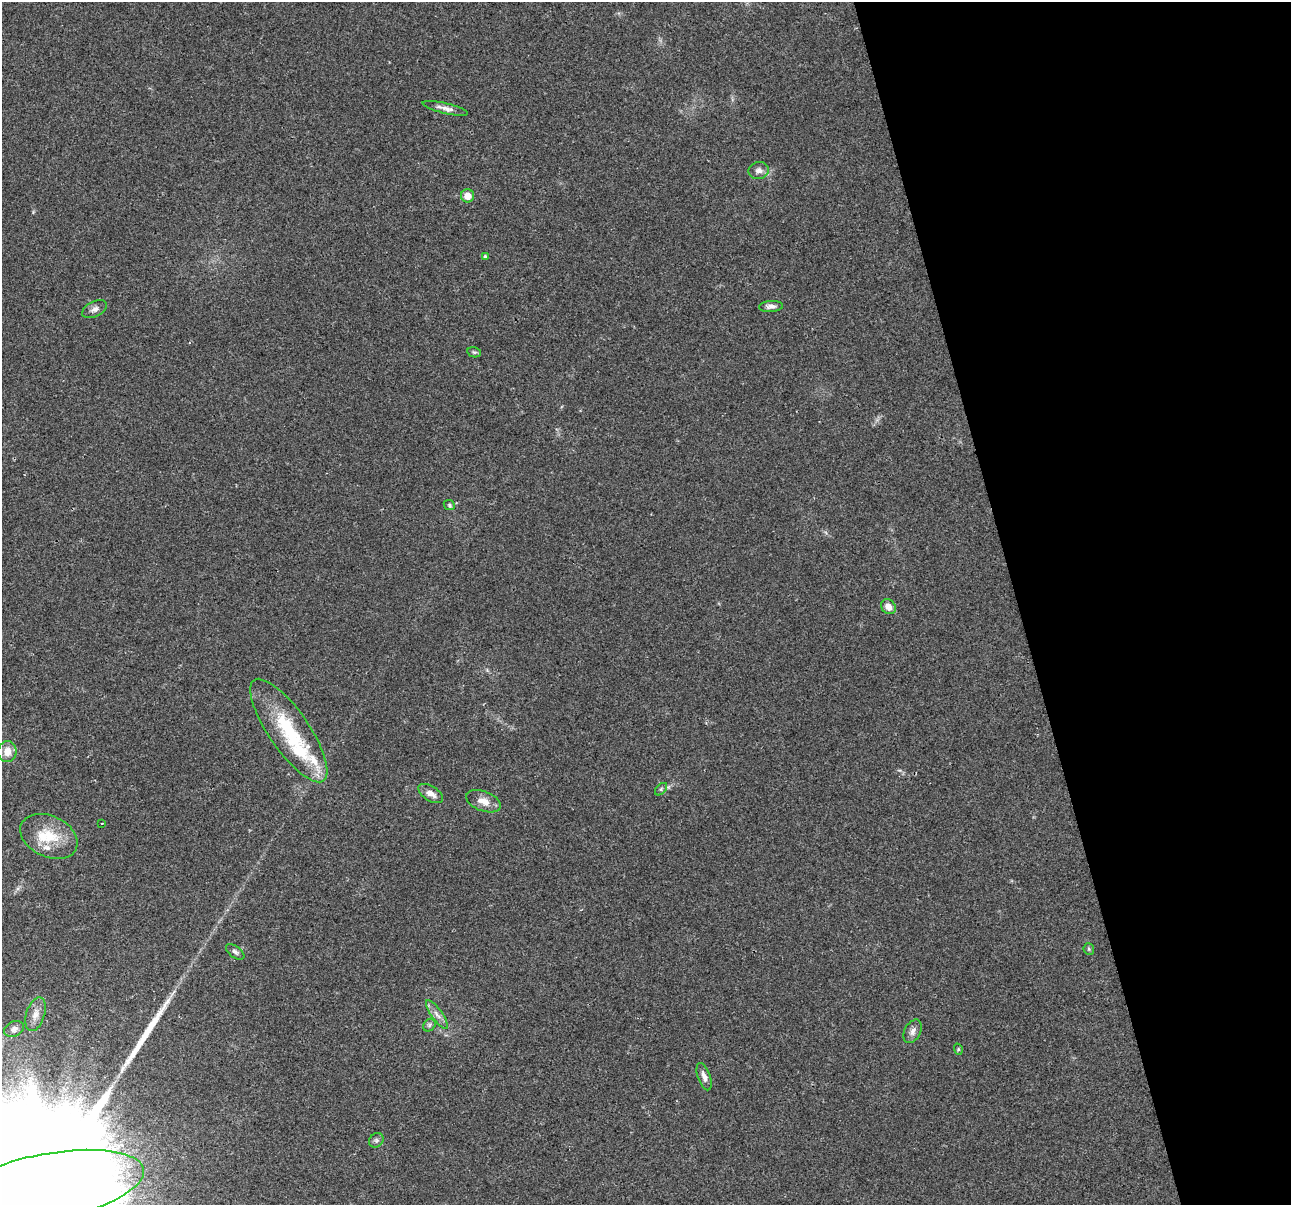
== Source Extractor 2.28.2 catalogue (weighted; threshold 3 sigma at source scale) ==
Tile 12 of 4 x 4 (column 4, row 3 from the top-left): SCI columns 3867-5155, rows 1297-2499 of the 5155 x 4952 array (HDU 1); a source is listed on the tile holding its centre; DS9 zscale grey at full resolution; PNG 1293 x 1207 px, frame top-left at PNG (2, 2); each listed source drawn as its Kron ellipse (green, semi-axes under 4 px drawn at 4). Shown black and unused: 21% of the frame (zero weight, under 2 of 3 exposures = <1% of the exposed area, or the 3 px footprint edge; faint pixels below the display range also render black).
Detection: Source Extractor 2.28.2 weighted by HDU 2 'WHT'; one run over the whole footprint, this tile lists its part. Background 0.0234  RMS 0.0043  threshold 0.0193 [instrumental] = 3 sigma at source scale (4.5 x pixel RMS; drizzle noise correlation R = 1.50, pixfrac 1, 0.0396/0.0396 arcsec/px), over >= 5 px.
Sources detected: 32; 1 long thin detection or spike segment (spike, bleed or trail) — neither listed nor drawn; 4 inside a brighter listed object's ellipse — not listed separately; the other 27 listed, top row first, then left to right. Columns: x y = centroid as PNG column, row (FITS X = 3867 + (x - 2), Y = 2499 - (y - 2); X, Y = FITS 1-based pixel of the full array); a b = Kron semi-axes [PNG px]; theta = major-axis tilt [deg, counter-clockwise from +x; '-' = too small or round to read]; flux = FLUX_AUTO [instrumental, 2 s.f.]
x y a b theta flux
445 108 23 5 -13 2.6
759 170 10 8 11 2.1
467 196 6 6 - 4.7
486 256 3 3 - 1.3
771 306 12 5 4 1.8
94 309 13 7 27 2
474 352 7 5 -13 0.78
449 505 6 4 -24 0.67
888 607 8 6 -47 3.4
289 731 61 20 -55 34
7 752 10 9 - 4.1
661 789 7 4 46 0.84
431 793 14 7 -32 3.2
484 801 18 10 -21 4.5
102 823 2 2 - 0.31
49 836 30 20 -25 14
1089 949 6 5 - 0.61
235 952 10 5 -37 1.3
35 1014 17 9 72 3.4
437 1015 17 5 -54 2.5
429 1025 7 5 47 0.9
14 1029 10 7 25 2
913 1031 12 8 62 2.2
958 1049 6 4 -73 0.5
704 1077 14 6 -70 2.4
376 1140 8 6 45 1.2
47 1187 98 33 11 87000
Isophote crosses this tile's border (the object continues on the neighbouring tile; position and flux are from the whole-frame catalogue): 1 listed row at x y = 47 1187